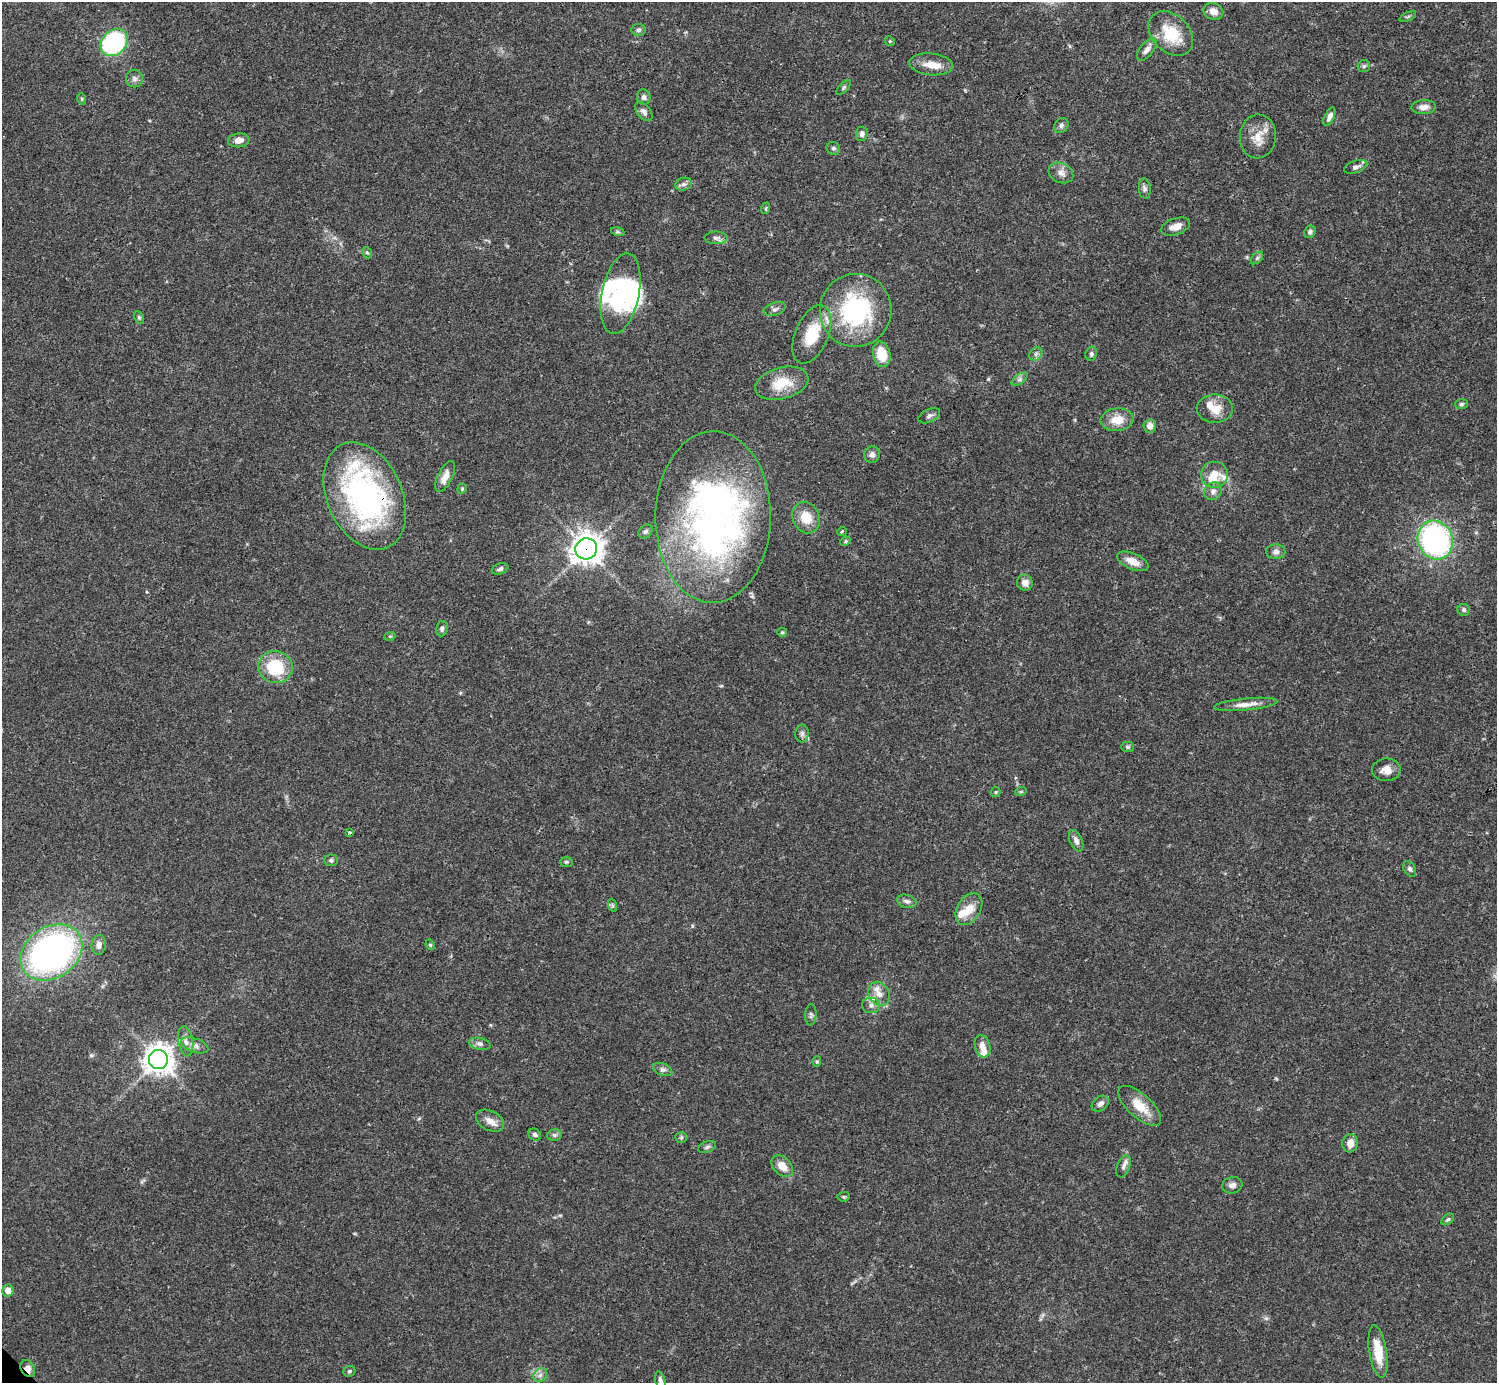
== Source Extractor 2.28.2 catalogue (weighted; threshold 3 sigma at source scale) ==
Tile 10 of 4 x 4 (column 2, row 3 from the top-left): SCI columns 1495-2989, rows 1539-2919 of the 5982 x 5981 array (HDU 1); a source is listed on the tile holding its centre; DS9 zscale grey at full resolution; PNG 1499 x 1385 px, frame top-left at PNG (2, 2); each listed source drawn as its Kron ellipse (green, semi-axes under 4 px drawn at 4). Shown black and unused: <1% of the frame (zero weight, under 3 of 4 exposures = <1% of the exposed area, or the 3 px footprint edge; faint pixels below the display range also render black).
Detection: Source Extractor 2.28.2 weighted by HDU 2 'WHT'; one run over the whole footprint, this tile lists its part. Background 0.0411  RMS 0.0027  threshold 0.012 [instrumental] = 3 sigma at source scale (4.5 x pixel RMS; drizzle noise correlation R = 1.50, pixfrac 1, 0.05/0.05 arcsec/px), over >= 5 px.
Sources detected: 126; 3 inside a brighter object's white glare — neither listed nor drawn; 8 inside a brighter listed object's ellipse — not listed separately; the other 115 listed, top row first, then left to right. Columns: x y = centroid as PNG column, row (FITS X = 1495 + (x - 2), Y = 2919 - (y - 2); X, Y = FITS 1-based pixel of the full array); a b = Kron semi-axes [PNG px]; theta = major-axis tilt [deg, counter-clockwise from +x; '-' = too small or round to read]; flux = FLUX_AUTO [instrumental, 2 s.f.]
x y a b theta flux
1213 11 10 8 -19 2
1408 17 9 3 21 0.4
638 30 7 6 - 0.65
1171 33 25 18 -44 9.2
890 41 5 4 - 0.35
114 42 15 12 46 35
1147 50 13 6 50 1.5
931 64 22 11 -5 3.5
1364 66 6 6 - 0.54
134 79 9 8 - 1
844 87 9 4 45 0.52
644 97 8 6 -75 0.88
82 99 6 3 -71 0.36
1424 107 12 7 3 1.8
644 112 11 6 -51 1.1
1329 117 10 4 64 1.3
1061 125 8 6 48 0.78
862 134 7 6 - 0.94
1258 136 22 18 85 4.8
239 140 11 7 7 1.9
833 148 7 6 - 0.59
1356 167 12 6 20 0.94
1061 173 13 9 -28 1.8
684 184 8 6 14 0.94
1145 189 10 6 -83 0.74
766 208 6 3 71 0.31
1176 227 15 8 19 2.3
618 232 7 4 -18 0.46
1310 232 6 5 - 0.67
716 238 11 6 0 0.93
367 253 6 4 -66 0.38
1257 258 7 4 45 0.52
620 294 41 18 78 18
775 309 11 6 18 0.93
856 310 36 36 - 33
139 317 7 4 -63 0.45
812 334 31 16 67 9
882 354 13 8 -78 6.1
1036 354 7 6 - 0.69
1091 354 7 5 70 0.58
1020 379 9 4 36 0.72
782 383 27 15 15 6.9
1461 404 6 5 - 0.54
1215 409 18 14 -1 4.2
929 416 11 6 24 0.95
1117 420 16 11 6 4.5
1150 426 6 6 - 1.9
872 455 8 8 - 1.1
1214 475 13 13 - 3.6
445 476 17 7 63 2.6
462 489 5 4 - 0.33
1213 491 9 8 - 1.2
365 496 56 37 -66 71
713 517 86 57 89 130
806 518 16 13 -63 5
645 531 8 6 43 0.68
842 531 5 3 - 0.33
1435 540 20 17 -68 59
845 541 5 4 - 0.39
586 549 11 10 - 310
1276 552 9 7 -3 1.2
1133 561 16 8 -23 3
500 569 8 5 21 0.79
1025 583 8 7 - 1.8
1464 610 6 6 - 0.66
442 629 8 6 80 0.76
782 632 5 4 - 0.34
390 636 5 3 - 0.29
275 667 17 16 - 13
1246 704 32 6 5 2.7
802 733 9 6 89 0.89
1128 747 6 5 - 0.46
1386 770 14 11 0 2.4
1021 791 6 3 19 0.31
996 792 5 4 - 0.31
349 832 3 3 - 0.43
1076 841 11 6 -67 1.4
331 860 7 6 - 0.6
566 862 6 5 - 0.4
1410 869 8 5 -57 0.79
907 901 10 6 -16 0.98
612 905 7 4 -71 0.43
969 909 17 11 57 4.1
99 945 10 7 86 1.6
430 945 5 4 - 0.41
51 952 33 25 34 110
879 994 13 10 -59 2.7
871 1005 9 8 - 1.2
811 1015 10 5 86 0.67
186 1041 15 7 -81 1.7
480 1044 11 6 -13 0.91
195 1045 14 7 -20 1.5
982 1046 11 7 -73 2.1
158 1060 9 9 - 330
817 1062 5 4 - 0.39
663 1069 10 6 -22 0.87
1100 1104 9 7 38 1.3
1140 1106 27 11 -42 5.4
490 1121 15 9 -27 2.1
535 1135 7 5 -39 0.7
554 1135 7 5 13 0.66
681 1137 6 5 - 0.39
1350 1143 9 8 - 2.2
707 1147 9 5 21 0.66
782 1166 12 8 -47 3
1123 1166 12 6 68 1.1
1232 1185 10 8 15 1.3
844 1197 6 4 5 0.4
1448 1219 7 4 39 0.48
8 1290 6 5 - 2.2
1378 1352 26 8 -81 6.1
28 1369 9 6 -58 1.7
349 1371 6 5 - 0.51
540 1375 7 6 - 1
660 1381 10 5 -74 0.87
Overlapping masked pixels (flux is a lower limit): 3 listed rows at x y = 365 496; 586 549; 28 1369
Isophote crosses this tile's border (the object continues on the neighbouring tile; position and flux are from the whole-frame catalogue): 1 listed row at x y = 660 1381